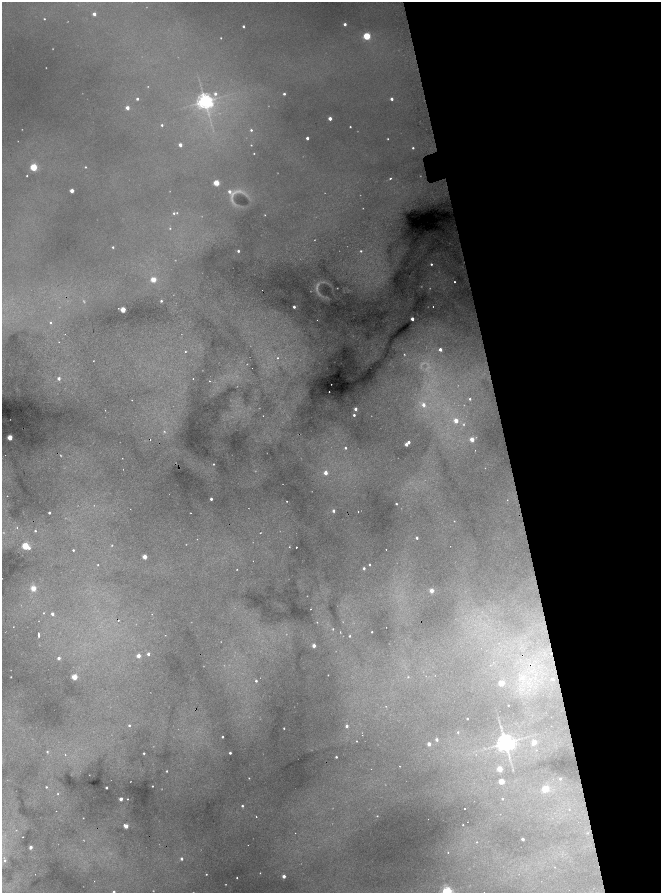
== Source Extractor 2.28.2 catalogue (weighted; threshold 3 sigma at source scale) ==
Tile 12 of 4 x 4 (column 4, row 3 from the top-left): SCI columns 4171-5487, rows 1781-3561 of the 5831 x 7122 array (HDU 1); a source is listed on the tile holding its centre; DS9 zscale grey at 2 x 2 block average (1 PNG px = mean of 2 x 2 image px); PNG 663 x 895 px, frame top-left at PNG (2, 2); no overlay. Shown black and unused: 24% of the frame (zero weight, under 2 of 4 exposures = <1% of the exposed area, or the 3 px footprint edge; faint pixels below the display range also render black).
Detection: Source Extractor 2.28.2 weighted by HDU 2 'WHT'; one run over the whole footprint, this tile lists its part. Background 0.541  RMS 0.021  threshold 0.093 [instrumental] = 3 sigma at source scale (4.5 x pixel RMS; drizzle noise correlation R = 1.50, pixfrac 1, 0.05/0.05 arcsec/px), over >= 5 px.
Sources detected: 223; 27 too faint to see at this stretch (2 x 2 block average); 14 cosmic-ray / hot-pixel residue — not listed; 1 inside a brighter listed object's ellipse — not listed separately; the other 181 listed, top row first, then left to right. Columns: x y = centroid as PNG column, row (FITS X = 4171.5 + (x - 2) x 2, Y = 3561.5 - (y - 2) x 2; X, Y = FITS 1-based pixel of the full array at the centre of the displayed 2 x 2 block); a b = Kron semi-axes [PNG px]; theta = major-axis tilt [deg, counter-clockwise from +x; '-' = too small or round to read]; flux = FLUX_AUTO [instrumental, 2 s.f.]
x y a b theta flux
94 14 2 2 - 30
44 19 2 2 - 3.8
345 24 2 2 - 13
243 26 2 2 - 8.8
367 36 3 3 - 240
221 38 3 2 - 3.8
215 94 3 3 - 14
284 94 3 2 - 8.3
137 99 2 2 - 11
392 99 2 2 - 18
205 101 5 4 - 2400
127 108 2 2 - 36
330 118 3 2 - 30
162 125 3 2 - 7.4
350 127 2 2 - 3.5
251 130 3 3 - 6.5
307 138 2 2 - 15
388 139 2 2 - 3.5
180 145 2 2 - 28
251 145 2 2 - 2.5
413 148 2 2 - 6
254 153 2 2 - 2.6
34 167 3 3 - 290
86 167 2 2 - 4
27 176 2 2 - 3.6
390 178 3 2 - 4.9
217 183 3 3 - 150
72 191 2 2 - 51
235 194 26 13 45 46
174 213 3 3 - 7
177 213 3 3 - 4.1
265 215 3 2 - 2.6
170 228 3 3 - 4.4
113 247 2 2 - 5.7
238 251 2 2 - 10
361 251 3 2 - 5.7
431 264 3 3 - 7.4
153 279 3 3 - 110
455 282 2 2 - 5.1
161 301 2 2 - 6.5
294 307 2 2 - 14
433 307 2 2 - 2.9
123 310 3 2 - 130
412 319 2 2 - 31
50 322 3 2 - 4.2
59 342 2 2 - 1.6
440 349 3 2 - 25
185 351 2 2 - 5.7
404 354 3 2 - 3.5
278 358 2 2 - 4.5
93 361 2 2 - 2
59 378 3 3 - 21
193 379 2 2 - 2.6
209 381 2 2 - 5.5
329 392 2 2 - 2.3
470 399 2 2 - 6.1
132 400 2 2 - 2.2
424 405 4 3 - 28
356 409 2 2 - 22
354 415 2 2 - 11
263 416 2 2 - 2.1
456 421 3 3 - 48
10 437 3 2 - 110
472 439 3 2 - 62
409 442 2 2 - 17
406 444 2 2 - 23
345 448 3 2 - 7.3
475 450 2 2 - 1.6
122 458 2 2 - 1.8
214 464 2 2 - 4
326 473 3 2 - 40
7 496 2 2 - 2.3
211 499 2 2 - 14
507 500 2 2 - 2.2
287 501 2 2 - 2.6
396 504 2 2 - 4.5
333 511 3 2 - 16
358 512 2 2 - 2.4
49 513 2 2 - 8.9
191 513 2 2 - 3.2
454 521 2 2 - 2.1
17 528 2 2 - 3.5
35 531 3 2 - 5.8
260 533 2 2 - 3.3
417 538 2 2 - 10
112 545 2 2 - 3.4
25 546 3 3 - 240
450 546 2 2 - 1.4
289 547 2 2 - 2.6
296 547 2 2 - 8.7
29 548 3 3 - 15
73 550 2 2 - 6.3
145 557 2 2 - 70
253 561 2 2 - 2.1
98 565 2 2 - 3
370 565 2 2 - 5
364 568 3 2 - 11
237 569 2 2 - 2.4
33 588 3 3 - 100
432 590 2 2 - 57
310 609 2 2 - 3
44 613 2 2 - 2.9
52 614 2 2 - 17
152 614 2 2 - 2.7
317 622 2 2 - 2.2
13 627 2 2 - 2.2
333 629 3 2 - 3.6
340 632 2 2 - 5
372 632 2 2 - 4.3
39 635 4 2 - 12
350 636 2 2 - 5.5
499 643 2 2 - 2.8
314 646 2 2 - 32
148 654 3 2 - 17
139 656 3 2 - 43
59 658 2 2 - 21
493 662 2 2 - 2.3
328 675 2 2 - 1.9
11 677 2 2 - 2.9
75 677 3 3 - 150
408 677 3 2 - 3.6
522 678 4 4 - 22
553 679 3 3 - 11
256 681 2 2 - 8.4
501 683 3 3 - 110
529 689 3 2 - 4.1
508 705 2 2 - 2.8
386 706 2 2 - 2
467 719 2 2 - 4.1
129 725 2 2 - 6.5
347 726 3 2 - 16
284 728 2 2 - 4.9
458 732 3 2 - 4.5
222 737 2 2 - 6.2
437 740 2 2 - 16
357 741 2 2 - 2.7
534 742 4 3 - 69
505 743 5 4 - 3700
429 744 2 2 - 34
536 750 2 2 - 2.3
47 752 3 2 - 5.1
144 753 2 2 - 6
230 753 2 2 - 10
65 754 2 2 - 4.2
336 757 2 2 - 6
399 766 2 2 - 2.5
500 769 3 3 - 100
167 771 2 2 - 4.4
249 778 2 2 - 3.2
560 779 3 3 - 5.5
501 781 3 3 - 130
152 786 2 2 - 3.8
46 787 2 2 - 4.4
107 788 2 2 - 9.5
546 789 3 3 - 220
58 794 2 2 - 3.2
121 799 2 2 - 39
128 799 2 2 - 3.6
502 799 2 2 - 4.1
242 806 2 2 - 6.9
465 808 2 2 - 6.8
569 809 2 2 - 2.6
377 816 2 2 - 2.8
256 817 2 2 - 4.1
463 825 2 2 - 3
126 826 3 2 - 63
588 833 3 3 - 4.3
23 837 2 2 - 2
523 839 2 2 - 20
477 842 2 2 - 3.2
31 847 2 2 - 25
448 852 3 2 - 3.2
182 859 2 2 - 14
5 860 3 3 - 6.9
35 874 2 2 - 1.4
206 874 2 2 - 2.8
284 876 2 2 - 29
237 878 2 2 - 3.5
114 892 2 2 - 12
447 892 3 3 - 900
484 892 2 2 - 1.5
Isophote crosses this tile's border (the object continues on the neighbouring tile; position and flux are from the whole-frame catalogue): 3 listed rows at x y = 114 892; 447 892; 484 892